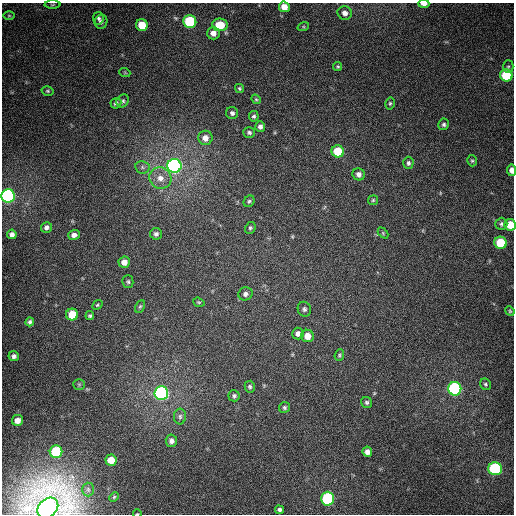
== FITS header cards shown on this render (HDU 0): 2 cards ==
NAXIS1  =                  512
NAXIS2  =                  512

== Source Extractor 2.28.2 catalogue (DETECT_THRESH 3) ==
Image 512 x 512 px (HDU 0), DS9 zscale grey, 1 PNG px = 1 image px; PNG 516 x 516 px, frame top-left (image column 1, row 512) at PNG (2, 3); each listed source drawn as its Kron ellipse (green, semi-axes under 4 px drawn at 4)
Background 366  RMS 8.8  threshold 26.5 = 3 sigma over >= 5 px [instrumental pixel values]
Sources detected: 84; all 84 listed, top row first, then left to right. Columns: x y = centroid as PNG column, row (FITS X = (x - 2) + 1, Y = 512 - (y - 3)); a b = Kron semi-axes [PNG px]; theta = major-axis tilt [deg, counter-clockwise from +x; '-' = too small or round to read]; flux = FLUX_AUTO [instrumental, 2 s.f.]
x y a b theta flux
424 4 5 3 - 3600
52 5 8 4 1 790
284 7 5 5 - 5900
345 13 7 6 - 3600
9 16 6 4 0 720
98 18 6 5 - 1400
101 22 7 6 - 1700
190 22 6 6 - 49000
142 25 6 6 - 12000
220 25 8 6 -8 14000
303 27 6 4 18 740
213 33 6 6 - 4000
338 66 4 4 - 800
508 67 6 5 - 1000
125 73 5 3 - 590
506 75 6 6 - 27000
239 88 5 4 - 880
48 91 6 4 -15 950
256 99 5 4 - 760
123 101 7 6 - 1300
116 103 5 5 - 1600
390 103 6 4 76 910
232 113 6 6 - 1500
254 116 5 5 - 1300
444 124 6 5 - 1500
260 127 5 5 - 2000
249 133 6 5 - 1300
205 138 7 7 - 4200
338 151 6 6 - 18000
472 161 6 4 -73 870
408 163 6 5 - 1400
174 166 7 7 - 210000
142 167 7 6 - 1500
512 170 6 4 -84 3600
359 174 6 6 - 2400
160 178 11 10 - 6300
8 196 6 6 - 140000
373 200 5 5 - 830
249 201 6 5 - 1100
501 224 6 6 - 1500
510 225 6 5 - 13000
46 227 5 5 - 1900
250 228 6 5 - 1200
383 233 6 4 -46 720
12 234 5 4 - 2600
156 234 6 6 - 1600
74 235 6 5 - 2700
500 243 6 6 - 25000
124 262 5 5 - 4300
128 282 6 5 - 1100
245 294 7 6 - 2000
199 302 6 4 -19 820
97 305 5 4 - 820
140 306 7 4 62 940
304 309 7 6 - 1600
510 311 5 4 - 710
72 315 6 6 - 13000
90 316 4 4 - 1000
30 322 4 4 - 1400
298 333 6 5 - 2300
307 336 6 6 - 6500
339 355 6 4 69 830
14 356 5 5 - 1900
79 384 6 5 - 820
485 384 6 5 - 1000
250 387 6 5 - 1200
455 389 7 6 - 99000
161 393 7 7 - 150000
234 396 5 5 - 1200
367 402 6 5 - 1300
284 407 5 5 - 1100
180 416 8 6 90 1700
17 420 6 5 - 5000
171 441 6 5 - 2600
56 452 6 6 - 35000
367 452 5 5 - 2700
111 460 6 5 - 7900
495 469 7 6 - 71000
88 489 7 6 - 1300
114 497 5 4 - 680
328 499 7 6 - 68000
48 508 11 9 41 880000
279 510 4 4 - 1500
137 514 4 2 - 420
At the frame edge (FLAGS 8, measured only in part): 6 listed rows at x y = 424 4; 512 170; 8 196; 510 225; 48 508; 137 514